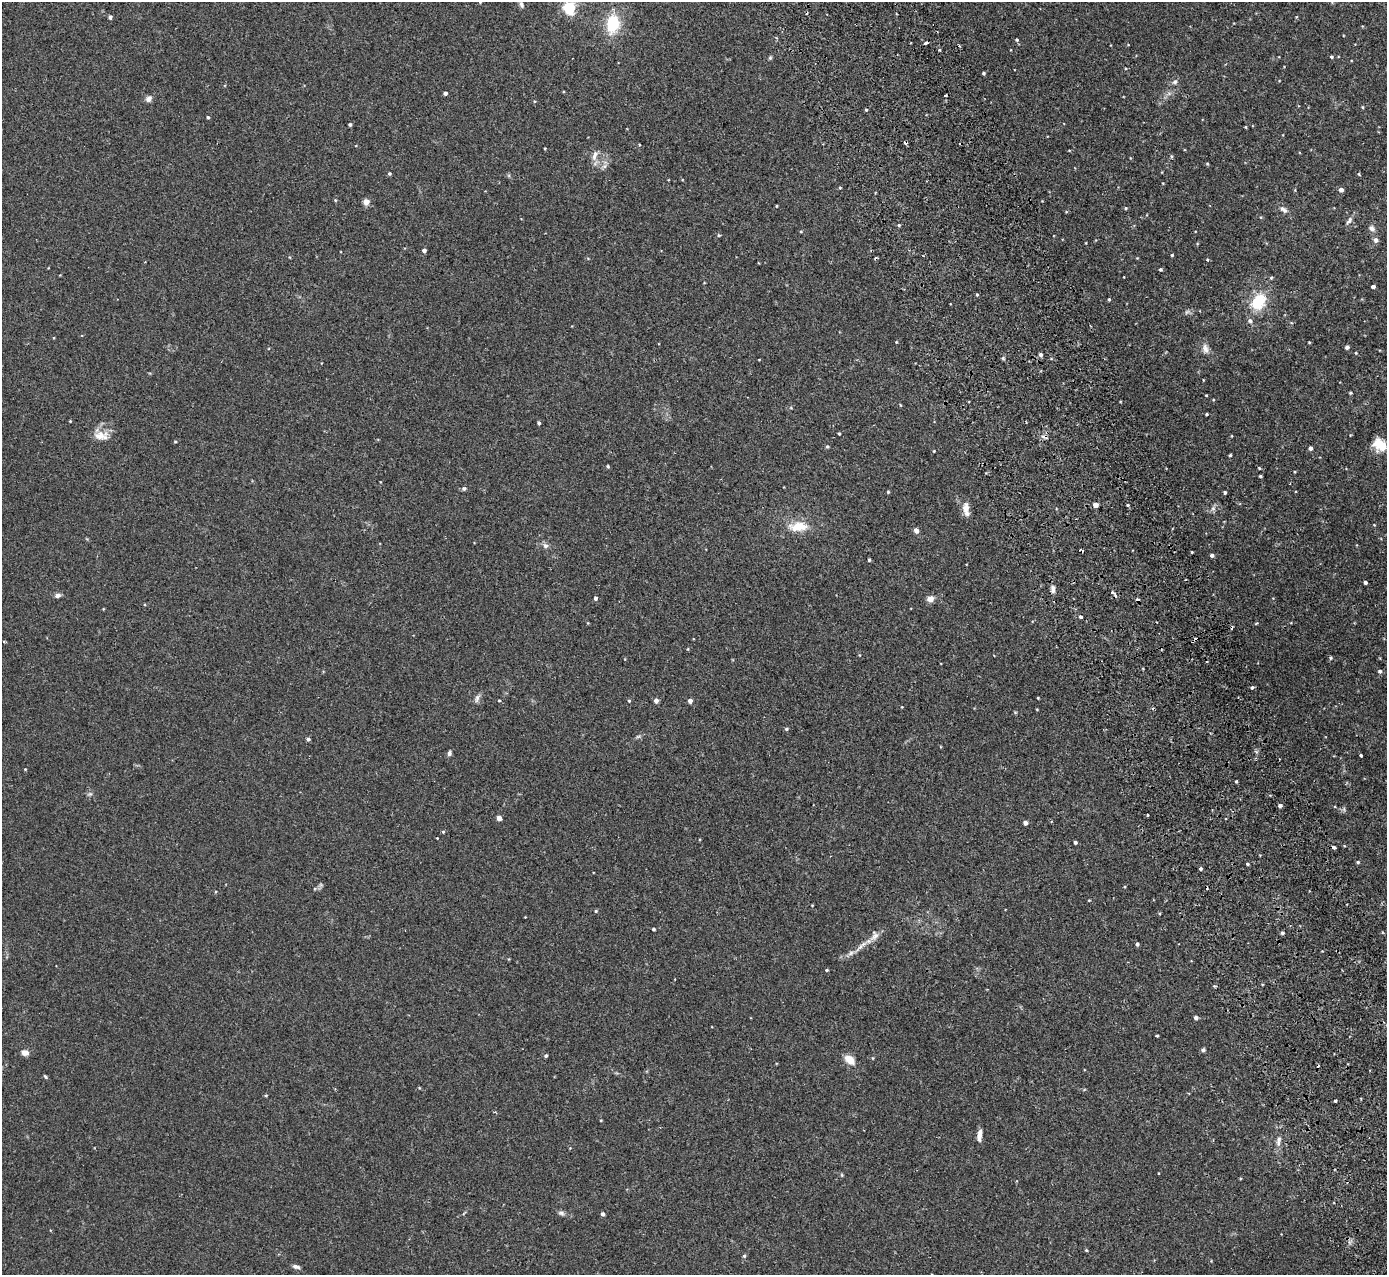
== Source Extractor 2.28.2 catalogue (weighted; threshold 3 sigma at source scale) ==
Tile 6 of 4 x 4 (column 2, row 2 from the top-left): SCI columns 1440-2824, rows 2725-3997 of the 5648 x 5578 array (HDU 1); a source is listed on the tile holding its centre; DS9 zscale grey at full resolution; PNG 1389 x 1277 px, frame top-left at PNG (2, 2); no overlay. Shown black and unused: <1% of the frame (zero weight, under 2 of 3 exposures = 3% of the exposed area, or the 3 px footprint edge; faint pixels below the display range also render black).
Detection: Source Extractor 2.28.2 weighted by HDU 2 'WHT'; one run over the whole footprint, this tile lists its part. Background 0.0538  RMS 0.0051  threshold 0.0229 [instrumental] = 3 sigma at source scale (4.5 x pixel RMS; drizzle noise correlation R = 1.50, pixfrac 1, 0.05/0.05 arcsec/px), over >= 5 px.
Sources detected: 162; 15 cosmic-ray / hot-pixel residue — not listed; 1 inside a brighter listed object's ellipse — not listed separately; the other 146 listed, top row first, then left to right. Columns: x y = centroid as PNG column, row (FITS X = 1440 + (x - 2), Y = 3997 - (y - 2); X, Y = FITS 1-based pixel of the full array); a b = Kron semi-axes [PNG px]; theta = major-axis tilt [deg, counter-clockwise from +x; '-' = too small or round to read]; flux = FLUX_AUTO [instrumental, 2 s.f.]
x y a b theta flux
521 4 10 6 -71 1.5
569 8 5 5 - 74
110 17 4 4 - 1.5
613 23 15 10 83 21
1017 40 4 4 - 0.66
959 46 3 3 - 0.82
939 50 4 3 - 0.46
1331 57 4 4 - 0.66
770 58 5 4 - 0.64
984 73 3 3 - 0.63
1175 82 7 6 - 1.3
445 93 4 4 - 1.8
149 99 8 7 - 2
1363 107 4 3 - 0.51
866 110 3 3 - 0.56
208 117 3 3 - 0.72
350 124 3 3 - 0.82
1245 127 3 3 - 0.41
545 148 3 2 - 0.46
595 155 15 6 71 2.7
1171 156 5 3 - 0.56
604 166 7 6 - 1.5
389 174 4 4 - 0.74
1359 174 4 3 - 0.43
840 187 4 3 - 0.46
1341 190 4 4 - 2.1
335 200 5 4 - 0.49
366 202 4 4 - 6.9
776 206 3 2 - 0.49
1126 208 4 4 - 0.55
1283 209 11 6 -38 2.1
1349 220 12 6 54 1.7
899 225 4 4 - 0.58
1372 228 9 7 -33 1.8
801 231 4 3 - 0.38
719 235 4 4 - 0.54
1376 240 6 5 - 1.8
424 250 4 4 - 1.8
1172 255 4 3 - 0.49
1207 260 3 3 - 0.87
1160 269 4 4 - 0.73
1271 278 5 4 - 0.58
1373 286 4 3 - 1.5
977 294 4 3 - 0.55
1109 299 4 3 - 0.54
1259 302 22 16 55 15
1187 312 7 5 44 1.1
896 342 4 4 - 0.38
1309 342 4 2 - 0.36
1347 347 4 4 - 1.5
1205 349 14 9 -77 2.9
1041 355 5 5 - 1.3
1003 358 4 4 - 0.6
1350 393 3 3 - 0.53
1206 395 3 2 - 0.4
900 405 5 3 - 0.36
1206 414 3 3 - 0.64
70 421 3 3 - 0.37
539 423 4 3 - 0.95
839 433 3 3 - 0.65
99 436 21 11 15 5.8
175 442 5 3 - 0.43
1380 445 16 12 -38 9.7
827 447 5 4 - 0.62
1310 448 4 4 - 1.6
934 451 3 3 - 0.36
1230 455 3 3 - 0.64
608 466 5 4 - 0.64
1260 476 3 2 - 0.59
464 488 6 5 - 0.94
888 492 4 4 - 0.52
1225 492 3 3 - 0.77
1095 505 4 4 - 4.2
1128 505 3 3 - 1.6
966 508 16 8 -88 4
1213 509 7 4 0 1.1
798 526 29 13 3 10
916 530 5 5 - 2
545 546 7 7 - 1.6
1212 555 4 4 - 1.2
869 560 3 3 - 0.63
1365 583 4 3 - 1.1
1053 589 9 5 -82 1.9
1112 592 3 3 - 1.1
58 595 7 5 9 1.6
595 598 4 4 - 1.1
930 599 7 6 - 3.3
1081 617 3 3 - 2.2
4 641 4 3 - 0.39
1193 641 3 2 - 0.76
1330 658 5 5 - 0.71
1380 671 5 5 - 0.95
1252 687 5 3 - 0.77
477 698 12 5 72 1.7
1038 698 3 2 - 0.35
499 700 4 3 - 0.44
656 700 4 4 - 2.3
629 701 4 4 - 0.54
690 701 4 4 - 2.7
902 707 3 3 - 0.33
786 729 5 4 - 0.74
638 737 6 4 2 0.76
308 739 4 4 - 1
449 753 7 5 74 1.1
1361 755 3 3 - 0.63
25 769 3 3 - 0.36
1236 781 3 3 - 0.89
90 794 6 5 - 0.86
1280 805 5 4 - 1.3
1148 815 3 3 - 0.73
499 818 4 4 - 3.3
1025 823 4 4 - 2.1
443 832 4 4 - 0.59
437 838 3 3 - 0.44
1075 842 3 3 - 1.1
1334 847 3 3 - 1.8
1358 862 5 4 - 0.69
1247 864 4 3 - 0.67
1201 869 4 4 - 0.79
1089 900 3 3 - 0.39
596 911 5 4 - 0.57
653 929 3 3 - 0.84
1282 933 4 4 - 0.92
874 936 16 10 59 3.6
1137 944 4 4 - 1
851 953 9 6 37 1.7
827 970 4 3 - 0.55
1196 1018 4 4 - 1.4
1157 1036 4 3 - 1.7
1203 1050 4 4 - 1.2
25 1053 7 6 - 3.1
546 1056 4 4 - 0.89
873 1058 5 3 - 0.41
850 1060 11 7 -41 5.9
45 1077 5 4 - 0.63
266 1096 4 4 - 0.47
1335 1101 3 2 - 0.57
601 1120 4 2 - 0.35
979 1136 14 5 84 3
1278 1141 15 6 80 2.6
842 1175 6 3 -71 0.5
561 1213 9 6 -11 1.3
603 1214 4 4 - 1.4
1086 1250 4 4 - 0.5
744 1256 5 5 - 0.68
296 1267 9 5 -12 1.5
Overlapping masked pixels (flux is a lower limit): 1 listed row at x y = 1193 641
Isophote crosses this tile's border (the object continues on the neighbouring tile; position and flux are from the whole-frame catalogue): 1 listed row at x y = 521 4